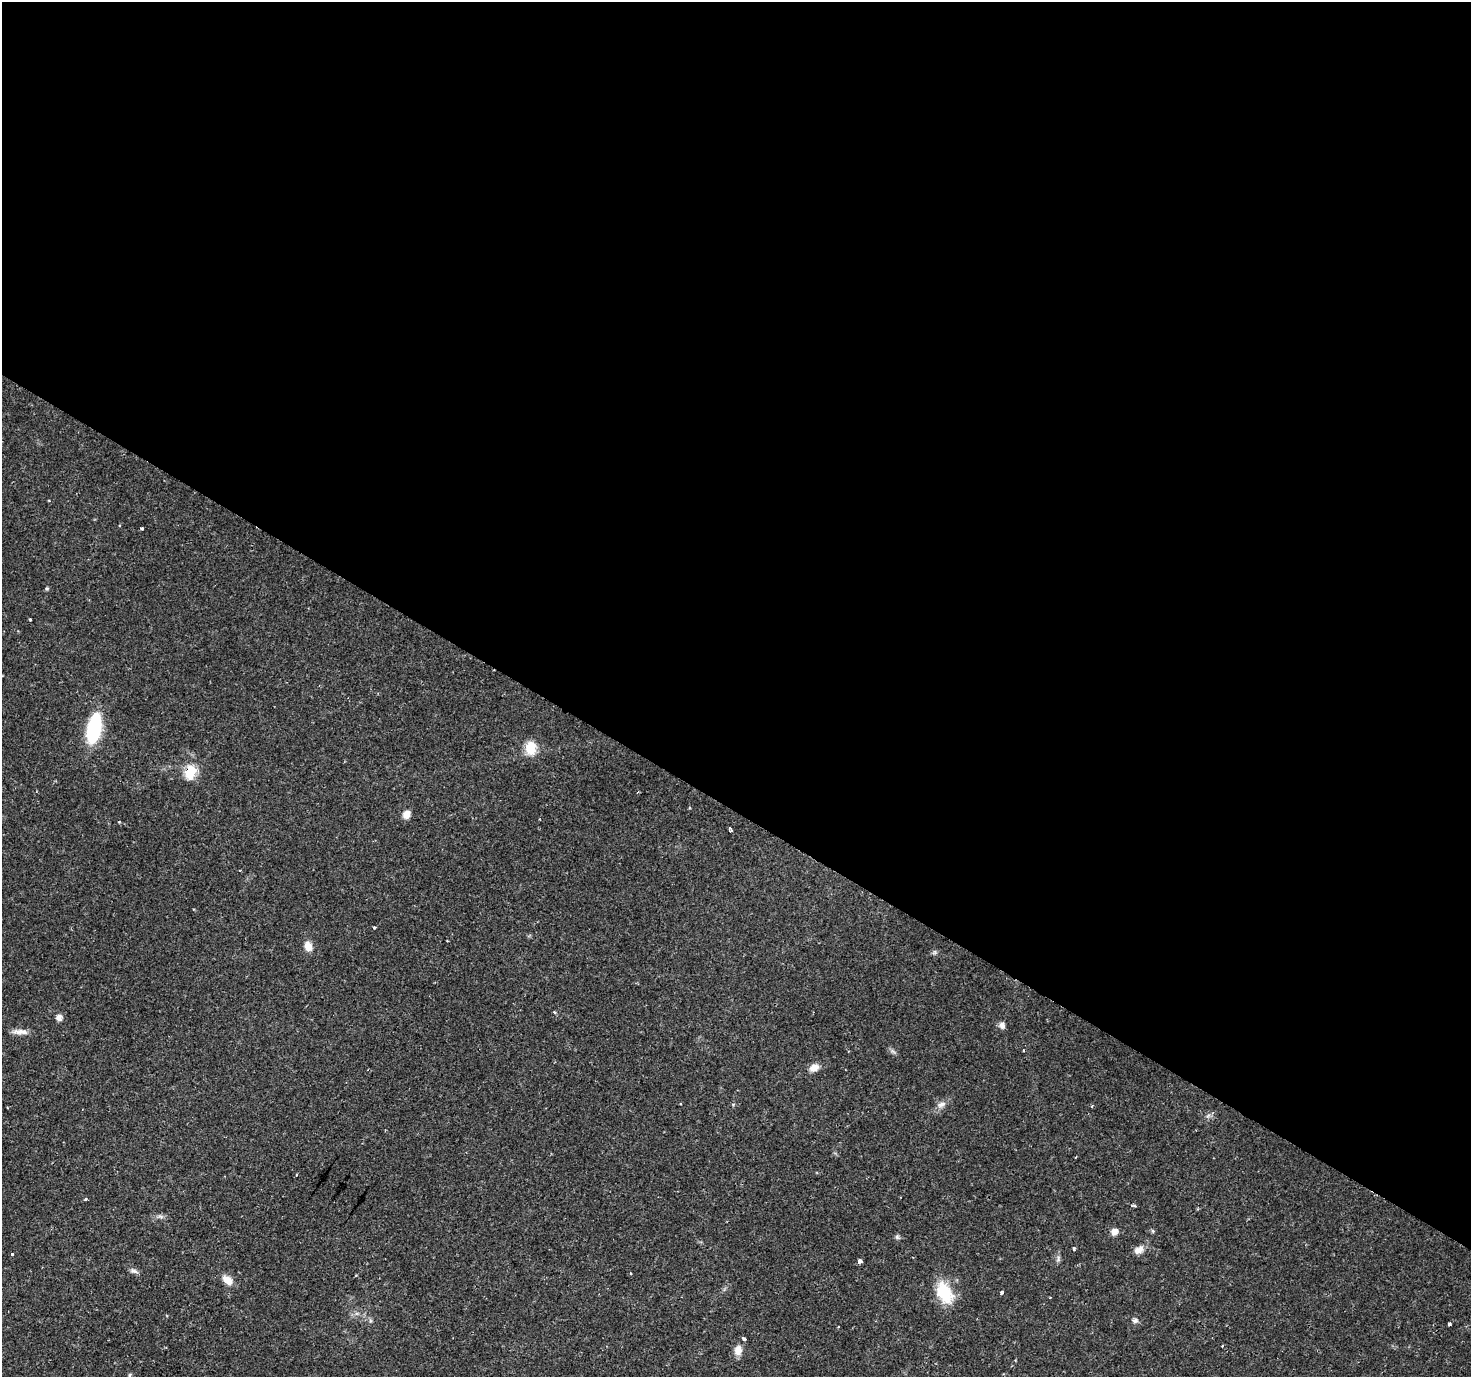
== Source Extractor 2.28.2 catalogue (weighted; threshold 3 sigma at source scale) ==
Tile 3 of 4 x 4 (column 3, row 1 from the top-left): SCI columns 2955-4423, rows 4400-5774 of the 5930 x 6005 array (HDU 1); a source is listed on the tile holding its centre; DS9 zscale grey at full resolution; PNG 1473 x 1379 px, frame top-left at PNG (2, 2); no overlay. Shown black and unused: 59% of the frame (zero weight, under 2 of 3 exposures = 2% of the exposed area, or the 3 px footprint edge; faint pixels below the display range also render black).
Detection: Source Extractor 2.28.2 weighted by HDU 2 'WHT'; one run over the whole footprint, this tile lists its part. Background 0.025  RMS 0.002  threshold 0.00882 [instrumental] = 3 sigma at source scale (4.5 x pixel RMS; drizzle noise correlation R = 1.50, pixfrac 1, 0.0396/0.0396 arcsec/px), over >= 5 px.
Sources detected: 41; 1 cosmic-ray / hot-pixel residue — not listed; the other 40 listed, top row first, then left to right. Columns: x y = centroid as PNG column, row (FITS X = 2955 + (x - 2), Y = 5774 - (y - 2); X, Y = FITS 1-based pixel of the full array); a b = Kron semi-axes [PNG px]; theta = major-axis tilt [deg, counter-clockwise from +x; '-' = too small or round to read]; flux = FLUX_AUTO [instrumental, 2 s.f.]
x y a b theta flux
141 528 3 3 - 0.27
47 588 6 4 19 0.24
30 619 3 2 - 0.18
94 729 28 12 79 16
531 747 9 7 76 7.7
190 772 9 7 76 10
406 814 9 8 - 1.6
730 829 5 3 - 0.36
374 927 3 3 - 0.65
308 946 11 8 -70 1.8
934 952 7 5 60 0.37
59 1017 7 6 - 1.1
1002 1026 8 7 - 0.85
20 1032 22 6 -3 1.3
893 1051 9 3 -44 0.42
1023 1051 3 2 - 0.17
814 1068 11 8 22 1.6
680 1104 3 2 - 0.19
941 1104 13 6 23 1
1092 1107 4 3 - 0.23
1208 1116 7 4 20 0.43
297 1175 3 3 - 0.27
86 1199 3 3 - 0.28
160 1216 9 4 -19 0.44
1114 1232 9 8 - 1
897 1237 7 6 - 0.41
1074 1248 3 3 - 0.4
1138 1250 14 9 34 1.4
12 1254 3 3 - 0.4
1058 1259 10 5 78 0.5
860 1262 4 3 - 0.97
134 1271 12 6 -15 0.64
228 1280 13 8 -42 2.1
944 1293 29 18 -64 6.6
1001 1293 4 4 - 0.43
1135 1321 7 6 - 0.56
1449 1324 4 3 - 0.48
744 1339 4 3 - 0.43
738 1350 12 9 82 1.7
130 1375 6 4 88 0.23
Overlapping masked pixels (flux is a lower limit): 1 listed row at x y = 190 772